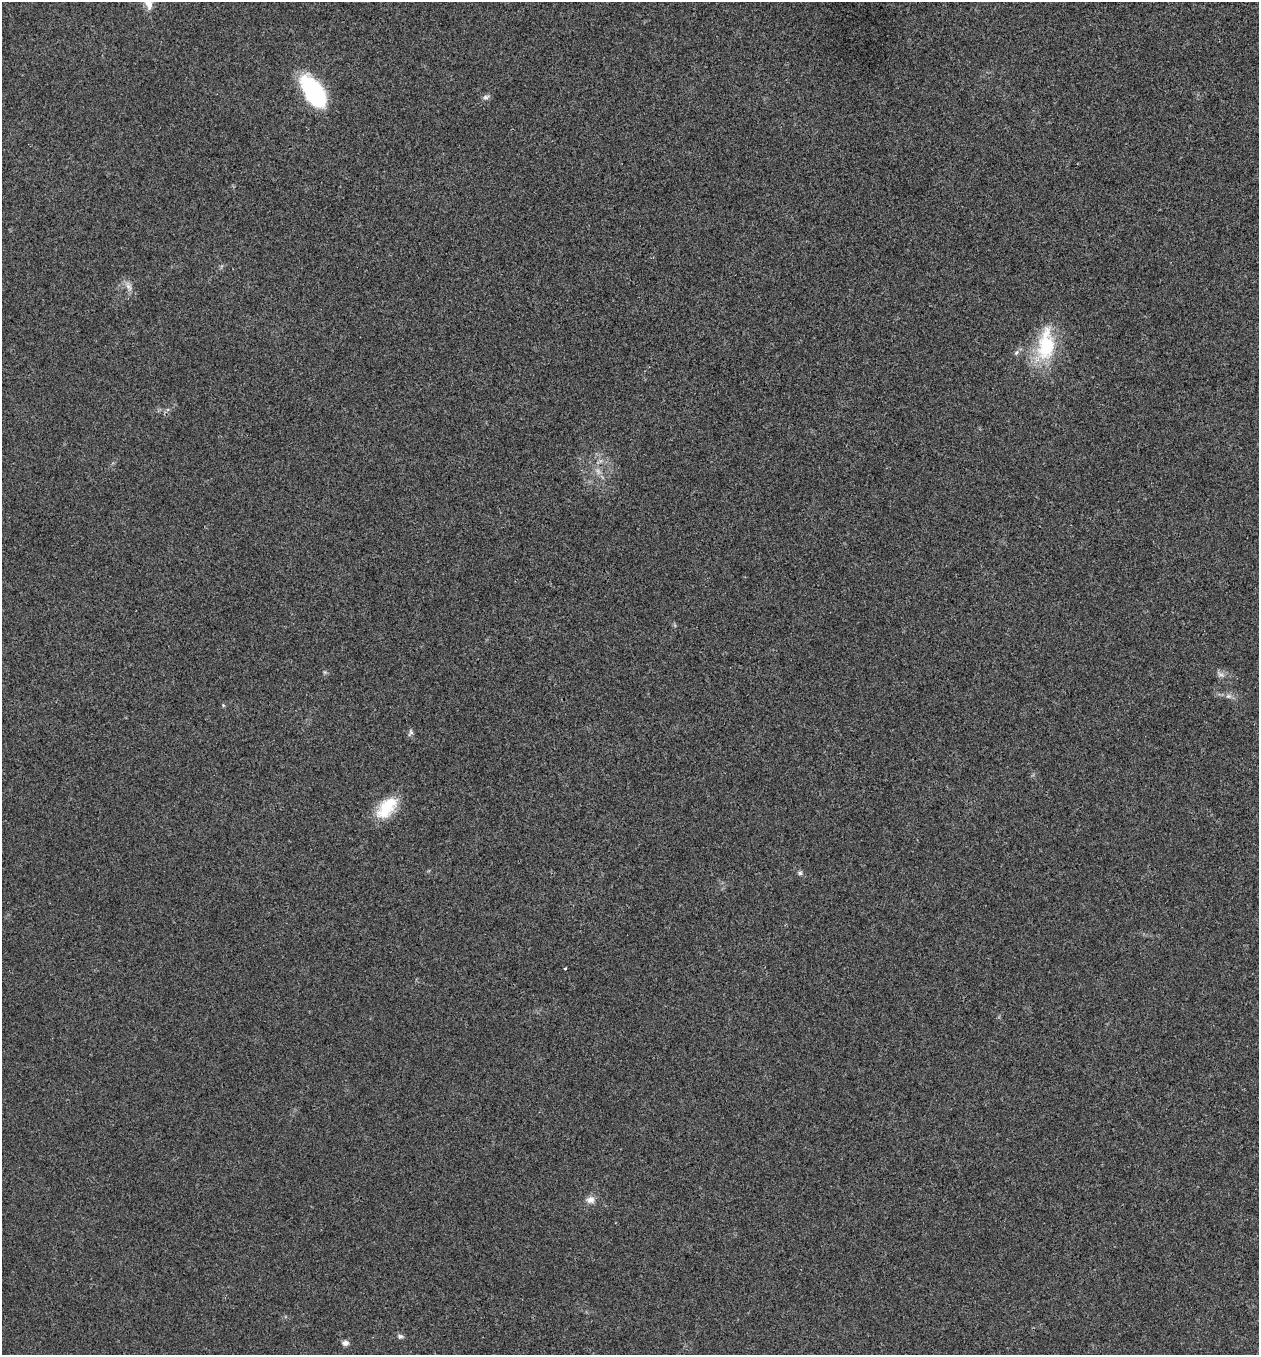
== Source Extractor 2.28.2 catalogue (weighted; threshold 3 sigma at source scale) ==
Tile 6 of 4 x 4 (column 2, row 2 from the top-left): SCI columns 1394-2650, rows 2711-4063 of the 5431 x 5417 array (HDU 1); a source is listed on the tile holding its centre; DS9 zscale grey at full resolution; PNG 1261 x 1357 px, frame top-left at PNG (2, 2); no overlay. Shown black and unused: <1% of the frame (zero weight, under 3 of 4 exposures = <1% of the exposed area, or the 3 px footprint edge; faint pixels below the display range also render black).
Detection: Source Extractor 2.28.2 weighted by HDU 2 'WHT'; one run over the whole footprint, this tile lists its part. Background 0.0241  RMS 0.0054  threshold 0.0241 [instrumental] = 3 sigma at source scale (4.5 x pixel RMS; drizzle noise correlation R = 1.50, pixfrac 1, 0.05/0.05 arcsec/px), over >= 5 px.
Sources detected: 15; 2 too faint to see at this stretch — not listed; the other 13 listed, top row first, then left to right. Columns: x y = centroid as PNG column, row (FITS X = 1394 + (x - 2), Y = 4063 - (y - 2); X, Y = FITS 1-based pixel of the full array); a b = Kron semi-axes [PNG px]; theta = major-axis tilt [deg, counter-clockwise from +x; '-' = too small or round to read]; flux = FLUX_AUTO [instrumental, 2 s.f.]
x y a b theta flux
313 92 36 17 -57 50
486 97 9 5 19 1.5
129 287 12 7 -55 2.9
1046 345 47 22 83 32
1016 352 8 5 48 1.4
1228 696 7 6 - 1.6
410 732 11 6 70 1.3
387 808 31 16 48 18
800 873 6 5 - 1.1
565 968 3 2 - 0.65
590 1200 11 9 8 3.4
400 1336 8 6 9 1.4
345 1343 8 6 0 2.1